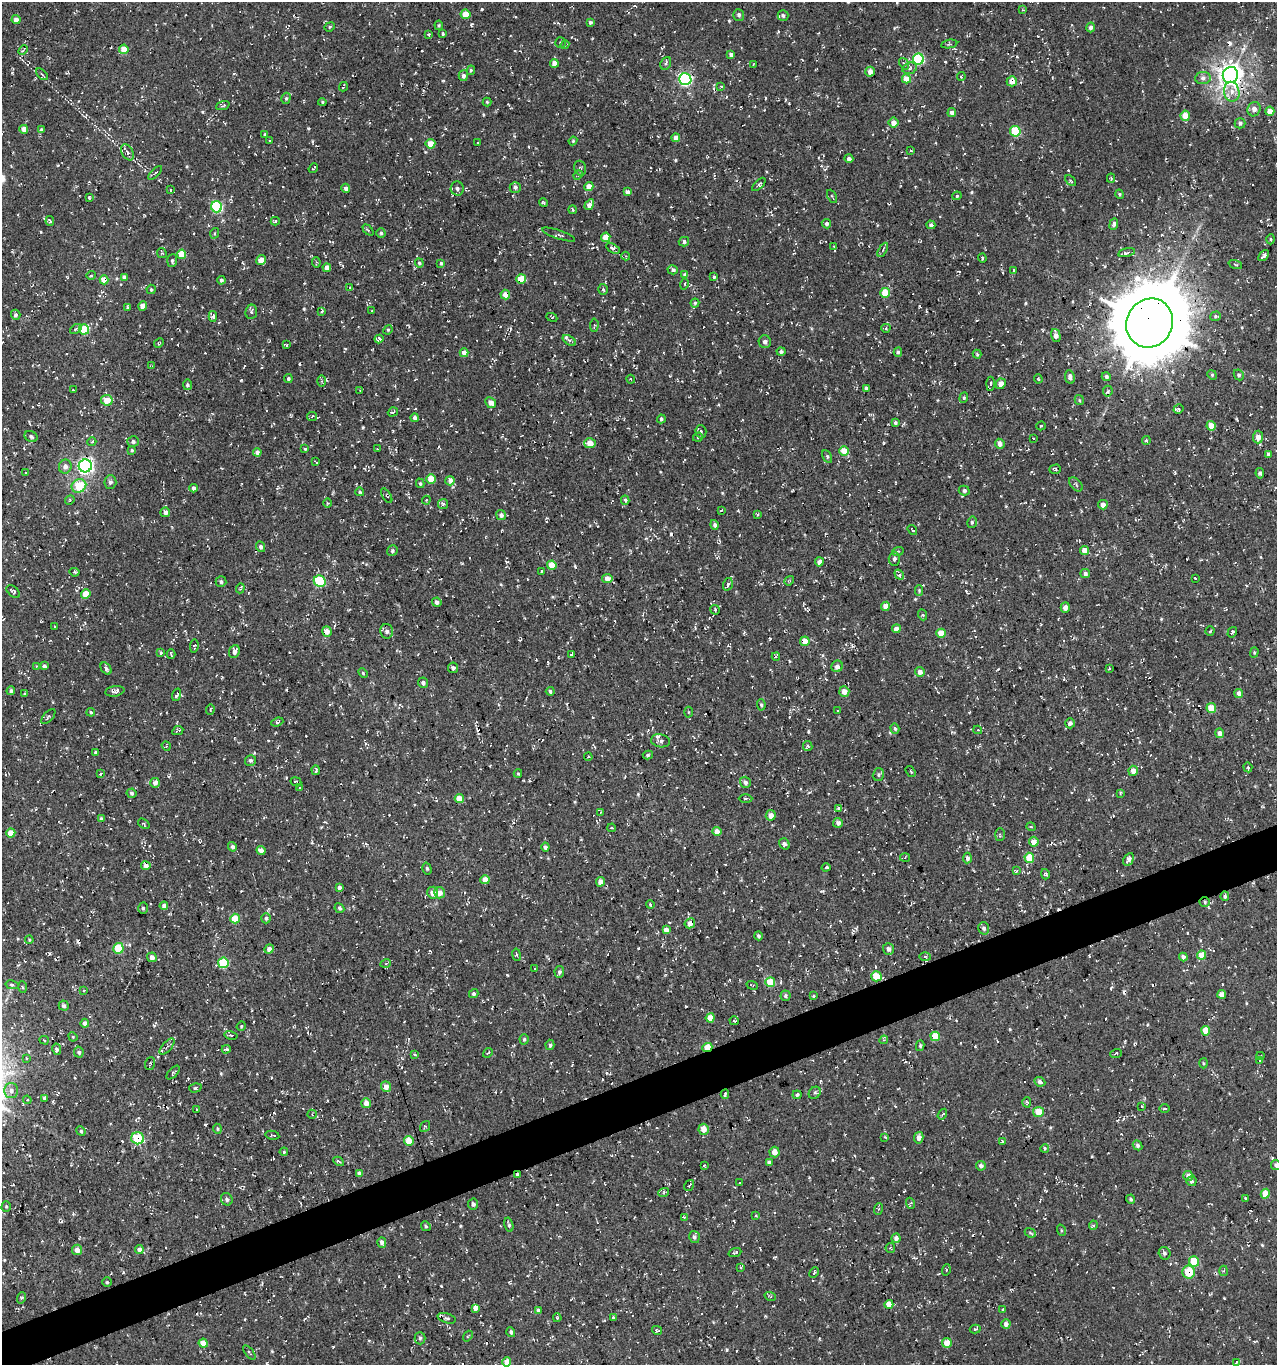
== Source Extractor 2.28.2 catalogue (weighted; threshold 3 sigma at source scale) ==
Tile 7 of 4 x 4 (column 3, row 2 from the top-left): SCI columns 2671-3945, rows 2727-4089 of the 5286 x 5452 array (HDU 1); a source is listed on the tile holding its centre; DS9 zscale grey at full resolution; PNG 1279 x 1367 px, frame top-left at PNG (2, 2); each listed source drawn as its Kron ellipse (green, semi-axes under 4 px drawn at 4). Shown black and unused: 3% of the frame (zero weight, under 3 of 4 exposures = <1% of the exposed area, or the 3 px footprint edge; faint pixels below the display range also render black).
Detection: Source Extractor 2.28.2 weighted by HDU 2 'WHT'; one run over the whole footprint, this tile lists its part. Background 0.00481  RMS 0.0052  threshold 0.0233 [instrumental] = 3 sigma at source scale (4.5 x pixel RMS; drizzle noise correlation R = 1.50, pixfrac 1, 0.0396/0.0396 arcsec/px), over >= 5 px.
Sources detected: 810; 67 cosmic-ray / hot-pixel residue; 1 long thin detection or spike segment (spike, bleed or trail) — neither listed nor drawn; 4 inside a brighter listed object's ellipse — not listed separately; of the other 738, all 500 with FLUX_AUTO >= 0.541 (the completeness limit of this list) listed and drawn (238 fainter detections not listed), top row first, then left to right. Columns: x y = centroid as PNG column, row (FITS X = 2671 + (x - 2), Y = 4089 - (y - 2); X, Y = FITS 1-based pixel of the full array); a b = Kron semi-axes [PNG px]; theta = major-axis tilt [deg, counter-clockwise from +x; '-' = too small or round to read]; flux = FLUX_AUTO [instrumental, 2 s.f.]
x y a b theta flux
1023 10 4 3 - 0.58
466 14 5 5 - 6.1
739 15 6 5 - 1.3
783 15 5 5 - 1.2
16 20 4 4 - 3.5
590 22 4 4 - 1.1
439 25 5 3 - 0.58
330 27 5 4 - 0.71
1091 27 5 4 - 1.9
443 33 4 3 - 0.65
429 35 4 3 - 0.58
560 43 5 5 - 0.81
949 44 8 4 10 0.77
565 45 4 4 - 0.65
124 49 4 4 - 6.3
23 50 5 3 - 0.72
731 55 4 4 - 1.7
918 59 5 5 - 50
554 63 4 4 - 4.5
666 63 6 5 - 0.99
753 64 3 2 - 0.56
904 64 6 3 -57 1
910 68 7 5 17 1.4
471 70 5 4 - 0.74
870 72 5 4 - 3.9
42 74 7 2 -44 0.57
1230 75 8 7 - 430
463 76 5 5 - 1.8
961 77 4 4 - 0.59
1203 78 8 6 6 1.9
685 79 6 6 - 87
906 79 4 4 - 7.3
1012 81 5 5 - 4.9
721 86 4 4 - 0.56
343 87 5 2 - 0.6
1232 92 10 8 -78 3.8
286 98 6 4 73 0.82
322 102 4 4 - 0.73
487 102 4 4 - 0.65
223 106 7 4 19 0.9
1254 109 7 6 - 2.6
1270 111 4 4 - 5.3
952 113 4 4 - 3.9
1185 116 5 4 - 6.2
893 123 5 5 - 4
1240 123 5 5 - 1.3
24 129 4 4 - 4.4
41 130 4 4 - 1.1
1015 131 5 5 - 20
265 135 4 4 - 1.3
676 138 4 4 - 3.3
269 140 3 3 - 1.2
573 141 4 4 - 0.59
478 142 3 3 - 1
430 144 5 5 - 6.6
911 151 3 2 - 0.55
128 152 9 5 -62 1.7
849 159 4 4 - 1.4
313 168 5 2 - 0.63
580 168 7 5 -75 1.1
155 173 9 3 44 0.9
578 175 5 4 - 0.76
1111 178 4 4 - 0.61
1071 181 6 3 -45 0.69
759 184 8 3 44 0.94
589 186 4 4 - 6.3
515 187 5 5 - 1.9
346 188 4 4 - 1.9
457 188 7 6 - 1.5
171 190 3 2 - 0.67
627 192 4 4 - 2.2
1120 194 5 4 - 0.71
832 196 7 3 -64 0.63
957 196 5 4 - 0.63
89 197 4 3 - 0.71
543 203 4 3 - 0.62
589 205 6 4 59 3.5
216 207 5 5 - 47
572 210 4 3 - 0.79
50 221 5 3 - 0.95
275 221 4 3 - 0.87
826 224 5 4 - 1.3
1114 224 6 4 67 1.4
931 225 4 4 - 1.2
368 230 6 4 -46 0.79
215 233 5 3 - 0.55
381 233 4 4 - 0.87
558 235 17 4 -19 1.4
606 237 5 4 - 7.8
1270 239 5 3 - 0.6
684 242 5 4 - 1.5
834 246 3 2 - 0.75
613 248 7 4 -32 1.3
883 250 8 3 61 0.68
162 253 5 4 - 0.71
1126 253 8 4 15 1.2
182 254 4 4 - 9.4
626 256 4 4 - 0.61
1264 256 6 4 49 1.3
982 258 4 3 - 0.67
172 260 6 5 - 1.1
261 260 5 4 - 5.2
316 262 5 4 - 0.69
419 263 5 4 - 0.93
441 263 4 3 - 0.64
1235 264 7 3 -19 0.63
327 268 4 4 - 3.5
673 270 5 4 - 1.3
1014 270 4 4 - 0.57
91 275 4 4 - 0.69
685 275 4 4 - 2.6
124 277 4 4 - 2.8
714 277 4 3 - 0.82
521 279 5 4 - 14
104 280 4 4 - 9.1
221 280 4 4 - 1.4
684 284 6 4 76 0.75
350 287 3 3 - 0.69
151 289 5 4 - 0.87
603 289 5 5 - 0.8
885 293 5 5 - 11
505 295 5 5 - 4.7
695 303 4 4 - 0.71
143 306 5 4 - 3.8
127 307 4 3 - 0.54
322 311 3 3 - 1.6
372 311 3 3 - 1
251 312 7 6 - 1.2
16 315 5 4 - 1.4
213 316 5 4 - 1
1215 316 5 5 - 0.88
552 317 5 3 - 0.56
1150 323 25 23 57 5000
594 325 7 3 86 0.56
886 328 4 4 - 0.59
76 329 6 4 38 0.9
84 329 5 5 - 22
388 330 5 4 - 0.63
1056 335 7 4 -75 2.6
379 339 4 4 - 2.1
569 340 7 4 -35 1.1
765 342 6 6 - 1.8
159 343 5 4 - 0.56
286 345 4 3 - 0.62
781 352 4 4 - 1.2
898 352 4 4 - 0.93
464 353 4 4 - 4
977 354 4 4 - 0.63
152 366 4 3 - 0.6
1212 375 5 4 - 0.7
1239 375 5 5 - 1.1
1070 377 7 5 -82 2.1
1106 377 5 4 - 1.4
288 379 4 4 - 0.99
631 379 4 3 - 0.73
1038 379 5 3 - 0.54
321 381 6 4 -89 0.78
990 384 7 3 87 0.76
1001 384 5 5 - 2.8
187 385 5 4 - 1.1
866 388 4 4 - 1.1
73 390 3 3 - 0.6
360 390 3 2 - 0.56
1108 391 5 5 - 0.87
964 398 5 4 - 0.71
107 400 6 5 - 7.8
1079 400 5 4 - 0.66
491 403 6 5 - 4
1178 409 5 4 - 0.71
393 412 5 3 - 0.65
312 416 5 3 - 0.59
415 418 4 4 - 1.8
661 419 4 3 - 1.1
895 422 4 4 - 0.93
1041 426 5 2 - 0.69
1211 426 4 4 - 9.5
701 432 6 5 - 1.2
31 436 7 5 -28 1.3
698 437 5 4 - 0.71
1258 437 6 5 - 4
1033 439 3 2 - 0.58
1146 440 4 3 - 0.82
133 441 6 5 - 1.4
92 442 4 3 - 0.74
590 443 6 5 - 5.8
1000 444 5 4 - 2.7
305 449 4 4 - 0.8
377 449 3 3 - 0.73
132 450 4 4 - 0.66
844 451 5 4 - 12
257 452 4 4 - 2
1268 454 4 3 - 1.1
827 456 7 4 -63 0.77
316 462 4 2 - 0.54
85 466 6 6 - 160
65 467 7 6 - 2.3
1055 469 6 4 18 0.7
26 473 3 3 - 0.69
1260 473 5 4 - 1.2
431 479 5 5 - 9.1
450 481 5 4 - 4.1
110 482 6 6 - 1.8
420 483 5 4 - 0.72
1076 484 8 5 -49 1
79 486 7 6 - 14
193 488 4 4 - 1.7
964 491 5 5 - 1.3
360 492 4 3 - 0.73
387 496 8 3 -58 0.57
70 500 5 4 - 0.63
426 500 4 4 - 0.54
625 500 4 3 - 1.3
327 503 5 3 - 0.55
443 504 5 5 - 1.1
1103 505 5 4 - 3
721 510 3 2 - 0.6
165 512 5 5 - 2.1
757 514 3 2 - 0.59
501 515 5 5 - 2
972 522 6 4 77 0.97
715 525 5 4 - 1.3
912 530 5 3 - 0.74
260 547 5 4 - 1.3
1085 550 4 4 - 5.4
392 551 5 5 - 1
898 551 6 3 20 0.67
894 559 7 5 89 1.7
819 562 4 4 - 3.3
552 565 4 4 - 8.1
542 571 4 2 - 0.75
74 572 5 3 - 0.86
1085 574 5 4 - 1.5
899 575 5 3 - 3.1
607 578 5 4 - 4.4
1195 578 3 2 - 0.76
320 581 6 5 - 36
789 581 5 4 - 0.57
221 582 5 5 - 1.3
728 584 6 4 73 1.1
240 588 5 3 - 0.64
919 590 5 4 - 0.6
13 591 8 5 -43 1
86 594 5 4 - 7.9
437 602 5 4 - 2.1
885 606 5 4 - 4.4
1065 607 5 4 - 2.8
715 610 5 4 - 0.66
923 615 5 3 - 0.61
55 627 3 2 - 0.59
896 629 4 4 - 3.8
327 631 5 4 - 3.4
387 631 7 6 - 2.1
1210 631 5 3 - 0.73
1232 632 5 4 - 1.1
941 633 5 4 - 7
805 641 5 4 - 5.8
194 646 7 4 85 0.87
234 651 6 5 - 2.5
1254 652 5 4 - 0.64
161 653 3 3 - 1
171 654 5 2 - 0.88
572 654 4 3 - 1.3
776 657 4 3 - 0.69
37 666 3 3 - 0.58
44 666 4 3 - 1.4
837 666 6 5 - 2
106 668 7 4 -49 1.3
453 668 5 5 - 1.3
1110 669 3 3 - 3.1
920 672 5 4 - 2.8
363 673 5 3 - 0.6
423 683 5 4 - 1.4
11 691 4 4 - 1.3
115 691 10 5 9 1.7
550 691 4 3 - 1.1
844 691 5 5 - 4.5
25 693 4 3 - 0.55
1239 693 4 4 - 4.1
177 695 6 3 73 1.3
761 705 6 4 -85 0.88
1211 708 5 5 - 9.2
210 710 5 4 - 0.68
838 711 3 3 - 0.57
91 712 4 3 - 0.67
688 712 5 3 - 0.55
48 717 9 5 48 1.2
277 722 6 4 20 0.92
1070 723 5 5 - 1.8
895 729 5 4 - 0.79
978 730 4 4 - 0.6
178 731 6 2 26 0.85
1220 733 5 4 - 2.9
661 741 9 6 -9 1.8
166 746 5 4 - 0.54
808 746 5 4 - 0.72
96 753 4 3 - 1.2
648 755 5 3 - 1.2
588 757 4 3 - 0.66
250 760 5 5 - 1.4
1248 767 5 4 - 0.72
316 770 5 3 - 0.84
911 771 6 3 -54 0.81
1133 771 5 4 - 4.1
518 773 4 4 - 0.56
100 774 4 4 - 0.69
878 775 6 5 - 0.98
296 782 5 4 - 0.77
745 782 6 5 - 2
155 783 5 4 - 3
300 787 4 4 - 0.58
132 793 5 4 - 1.2
1120 793 3 3 - 0.67
746 798 7 3 1 0.68
459 799 5 4 - 8.3
839 808 3 3 - 1.5
600 812 4 3 - 0.54
771 815 5 5 - 3.6
101 819 4 3 - 1.6
838 823 5 5 - 1.7
144 824 6 3 -36 0.59
1031 827 5 3 - 0.62
612 828 4 3 - 0.89
717 832 4 4 - 4.7
11 833 4 4 - 8.7
1000 834 6 5 - 0.87
1034 842 5 4 - 4.6
784 844 6 5 - 1.2
232 847 5 4 - 1.5
545 847 4 4 - 1.5
261 851 4 4 - 3.1
905 858 5 3 - 0.54
967 858 5 4 - 2.8
1029 858 5 5 - 10
1128 859 7 5 62 1.6
146 866 5 4 - 3
826 867 4 4 - 1.1
427 869 6 4 -74 0.88
1016 871 4 4 - 0.62
1045 874 5 4 - 0.91
485 880 4 4 - 6.7
600 882 5 4 - 2.9
339 888 4 4 - 1.6
433 893 6 5 - 3.6
439 893 6 5 - 3.7
1225 896 5 4 - 1.2
1205 902 5 4 - 0.94
650 904 4 3 - 0.83
164 906 4 4 - 2.4
143 908 6 5 - 0.92
339 908 5 4 - 1.1
266 918 5 5 - 1.3
235 919 5 4 - 12
690 923 5 5 - 4.2
984 928 6 5 - 1.5
666 930 4 4 - 2.6
759 936 4 4 - 1
29 940 4 3 - 0.56
118 948 5 5 - 17
269 949 5 4 - 3
888 949 6 5 - 1.7
516 955 6 3 -80 0.66
1202 955 4 4 - 9
152 957 5 4 - 3.1
925 957 5 3 - 0.57
1183 957 4 4 - 1.8
223 963 5 5 - 29
386 963 5 3 - 0.57
535 969 3 2 - 0.78
559 972 6 5 - 1.1
876 976 5 5 - 10
770 982 5 5 - 13
12 985 7 4 -12 0.85
752 985 6 2 -24 0.57
22 987 6 4 -86 0.6
83 991 3 3 - 0.59
474 994 5 4 - 1.1
1222 994 4 4 - 3.8
786 996 5 5 - 1.2
813 996 4 4 - 0.56
64 1006 5 5 - 1
710 1018 4 4 - 7.4
734 1021 5 4 - 0.81
85 1023 4 4 - 2.2
241 1026 5 4 - 0.62
1206 1031 4 4 - 9
231 1035 6 3 -13 0.56
935 1036 5 4 - 9.3
73 1037 5 4 - 0.55
524 1039 5 4 - 1
44 1040 5 3 - 0.71
884 1040 4 4 - 0.77
550 1045 5 4 - 1.3
920 1046 5 4 - 0.72
167 1047 10 4 49 1.4
707 1047 5 4 - 12
57 1049 6 4 -79 1.4
226 1049 4 3 - 1.1
79 1052 5 4 - 1.3
488 1053 5 3 - 0.61
1116 1053 6 3 20 0.8
414 1054 4 3 - 0.6
1260 1056 4 2 - 0.61
26 1058 3 3 - 0.63
1259 1061 4 3 - 3.5
150 1063 6 4 71 1.2
1203 1063 5 3 - 0.59
173 1072 8 4 46 1
1040 1082 6 4 -26 1.5
386 1086 5 5 - 3.8
195 1088 6 4 17 0.8
11 1090 7 7 - 2.4
815 1093 6 5 - 1.3
725 1094 4 2 - 0.81
797 1095 4 4 - 1.3
44 1098 4 3 - 0.77
27 1100 4 4 - 0.57
1027 1102 5 4 - 0.78
366 1103 5 5 - 4.4
1142 1106 3 2 - 0.57
1164 1108 5 3 - 0.61
197 1110 3 3 - 0.9
1038 1112 5 5 - 7.7
312 1114 4 4 - 0.64
942 1114 6 4 58 0.78
425 1126 6 4 53 0.77
217 1129 5 3 - 0.59
704 1129 5 5 - 5
81 1131 5 4 - 0.67
272 1135 7 3 -11 0.59
885 1137 4 3 - 0.64
138 1138 6 6 - 23
919 1138 6 4 78 3.2
409 1141 5 4 - 9.1
1002 1141 3 3 - 0.64
1137 1145 5 4 - 1.3
1045 1148 4 3 - 0.58
284 1152 4 3 - 0.63
774 1152 5 5 - 3.8
338 1161 6 3 -28 1.5
769 1162 4 4 - 1.4
704 1165 3 2 - 0.58
1276 1165 5 4 - 1
981 1166 5 4 - 1.9
359 1173 4 4 - 1.7
517 1175 3 3 - 0.93
1188 1176 5 4 - 3.3
1191 1181 5 5 - 1.1
740 1182 3 2 - 0.71
689 1185 6 3 58 0.84
664 1192 5 3 - 0.67
1265 1194 5 4 - 5.8
1245 1198 4 2 - 0.59
227 1199 6 5 - 1.2
1131 1199 4 4 - 1
910 1203 5 4 - 0.68
473 1204 5 5 - 1.4
6 1206 5 4 - 0.64
878 1209 6 4 71 0.64
756 1216 4 3 - 0.61
684 1217 4 3 - 0.81
509 1225 7 3 -76 0.94
1093 1225 5 4 - 0.74
426 1226 5 4 - 0.79
1061 1230 6 3 -72 0.59
1030 1233 6 4 -23 0.69
694 1237 6 5 - 1.4
896 1238 4 4 - 2.3
382 1243 5 4 - 1.5
890 1248 5 4 - 0.61
139 1249 4 4 - 2.4
77 1250 5 5 - 3.7
735 1252 6 3 20 0.84
1164 1253 6 6 - 1.3
1194 1261 5 5 - 13
741 1267 4 4 - 0.58
946 1270 5 3 - 0.57
1224 1271 5 3 - 0.59
814 1272 6 3 64 0.72
1189 1272 6 6 - 13
107 1282 4 4 - 0.74
770 1296 6 4 -20 0.63
21 1298 6 3 71 0.63
889 1304 4 4 - 6.4
475 1308 4 3 - 18
538 1310 3 3 - 0.99
1003 1310 3 3 - 0.65
613 1317 3 3 - 2.8
447 1318 9 4 -17 1.3
557 1318 4 3 - 0.6
1006 1324 5 4 - 2
975 1329 5 4 - 0.69
657 1330 5 3 - 0.59
511 1332 5 4 - 1.1
468 1336 6 3 52 0.54
420 1338 6 5 - 1.1
203 1343 4 4 - 5.2
947 1343 5 4 - 5.8
249 1352 8 3 -51 0.72
507 1362 4 4 - 5.3
1236 1362 4 3 - 0.66
Overlapping masked pixels (flux is a lower limit): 16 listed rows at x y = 1230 75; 685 79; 1012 81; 216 207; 685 275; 521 279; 104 280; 505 295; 1150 323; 805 641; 1205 902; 690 923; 707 1047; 138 1138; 517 1175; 1189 1272
Isophote crosses this tile's border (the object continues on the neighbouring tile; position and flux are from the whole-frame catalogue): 2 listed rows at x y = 1276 1165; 507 1362
Unlisted compact peaks at least as high as the median listed source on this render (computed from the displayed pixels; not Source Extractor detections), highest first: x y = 241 380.